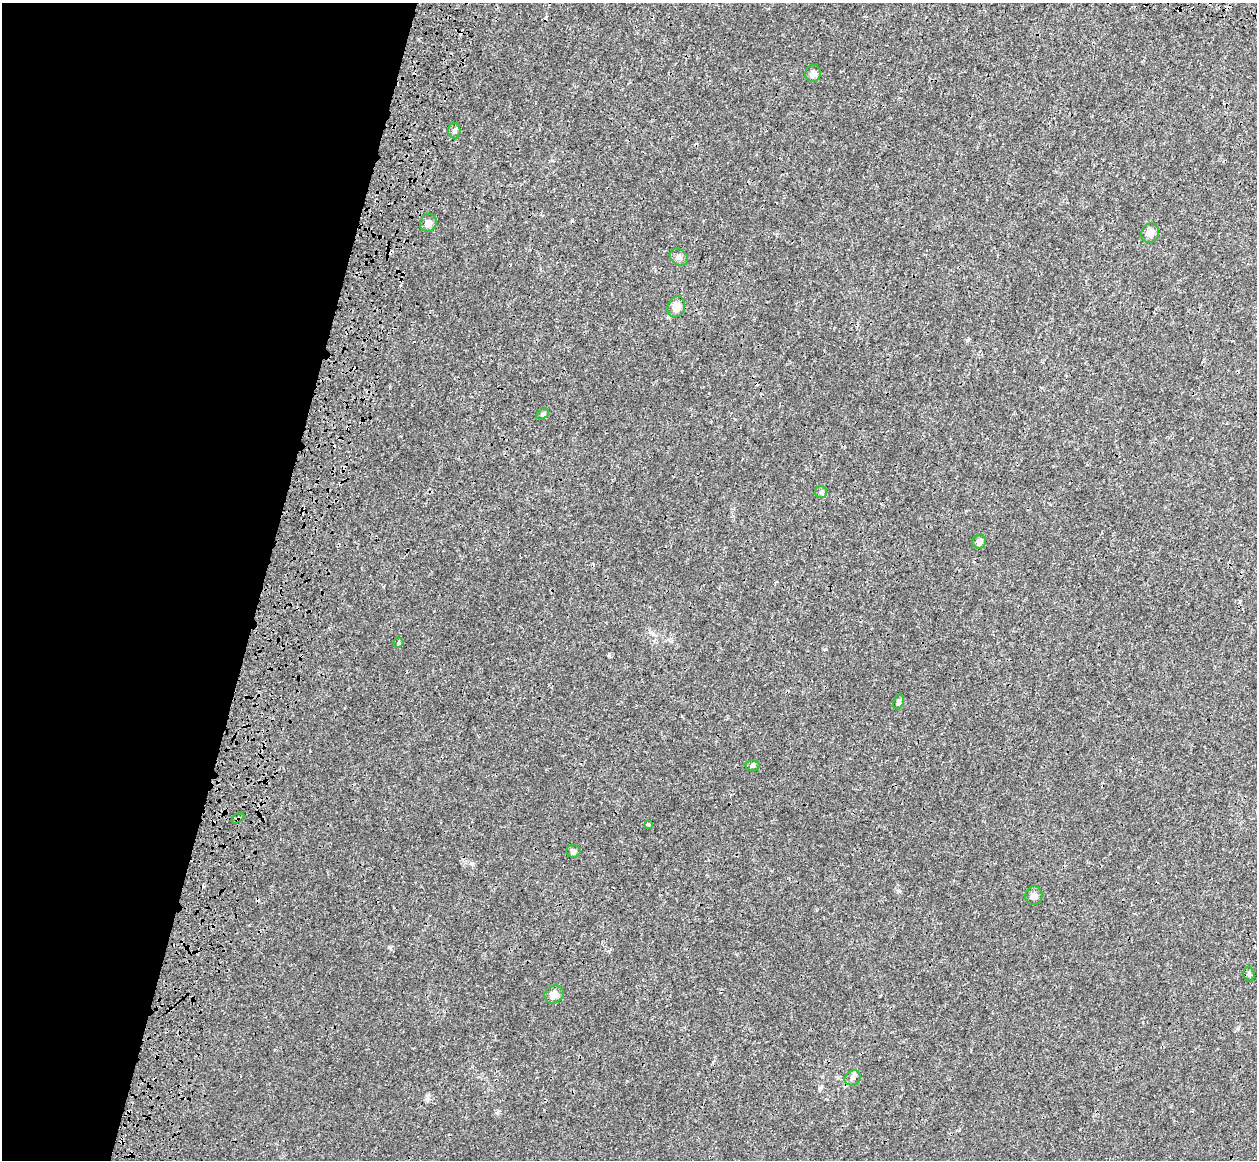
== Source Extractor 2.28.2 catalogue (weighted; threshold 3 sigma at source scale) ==
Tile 9 of 4 x 4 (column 1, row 3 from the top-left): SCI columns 146-1400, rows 1773-2930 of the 5358 x 5763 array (HDU 1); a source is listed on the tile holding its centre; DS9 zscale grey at full resolution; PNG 1259 x 1162 px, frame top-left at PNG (2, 3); each listed source drawn as its Kron ellipse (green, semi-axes under 4 px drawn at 4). Shown black and unused: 21% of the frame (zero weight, under 3 of 4 exposures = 17% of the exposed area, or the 3 px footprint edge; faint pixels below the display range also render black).
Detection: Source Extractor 2.28.2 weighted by HDU 2 'WHT'; one run over the whole footprint, this tile lists its part. Background 3.37e-04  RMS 0.0013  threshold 0.00577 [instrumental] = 3 sigma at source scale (4.5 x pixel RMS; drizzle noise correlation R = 1.50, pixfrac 1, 0.0396/0.0396 arcsec/px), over >= 5 px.
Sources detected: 25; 6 cosmic-ray / hot-pixel residue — neither listed nor drawn; the other 19 listed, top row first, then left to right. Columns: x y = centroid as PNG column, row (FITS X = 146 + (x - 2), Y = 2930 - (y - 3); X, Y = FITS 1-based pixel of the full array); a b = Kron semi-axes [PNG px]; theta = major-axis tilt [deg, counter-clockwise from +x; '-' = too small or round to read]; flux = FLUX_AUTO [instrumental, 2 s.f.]
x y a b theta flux
813 74 8 7 - 0.64
454 131 8 6 89 0.31
428 223 9 8 - 0.67
1150 233 10 8 71 0.81
679 257 10 8 -39 0.42
676 307 11 8 71 1.4
543 414 7 4 28 0.22
821 492 6 6 - 0.27
979 542 7 6 - 0.53
399 643 5 5 - 0.2
899 702 7 5 70 0.24
752 765 7 5 0 0.22
238 818 7 3 36 0.2
648 824 4 3 - 0.19
573 851 7 6 - 0.31
1034 896 9 8 - 0.55
1249 974 7 5 -68 0.25
554 995 10 8 32 0.96
853 1078 8 7 - 0.41
Overlapping masked pixels (flux is a lower limit): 1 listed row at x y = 238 818
Unlisted compact peaks at least as high as the median listed source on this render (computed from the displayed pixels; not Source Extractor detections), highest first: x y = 609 655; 899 891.